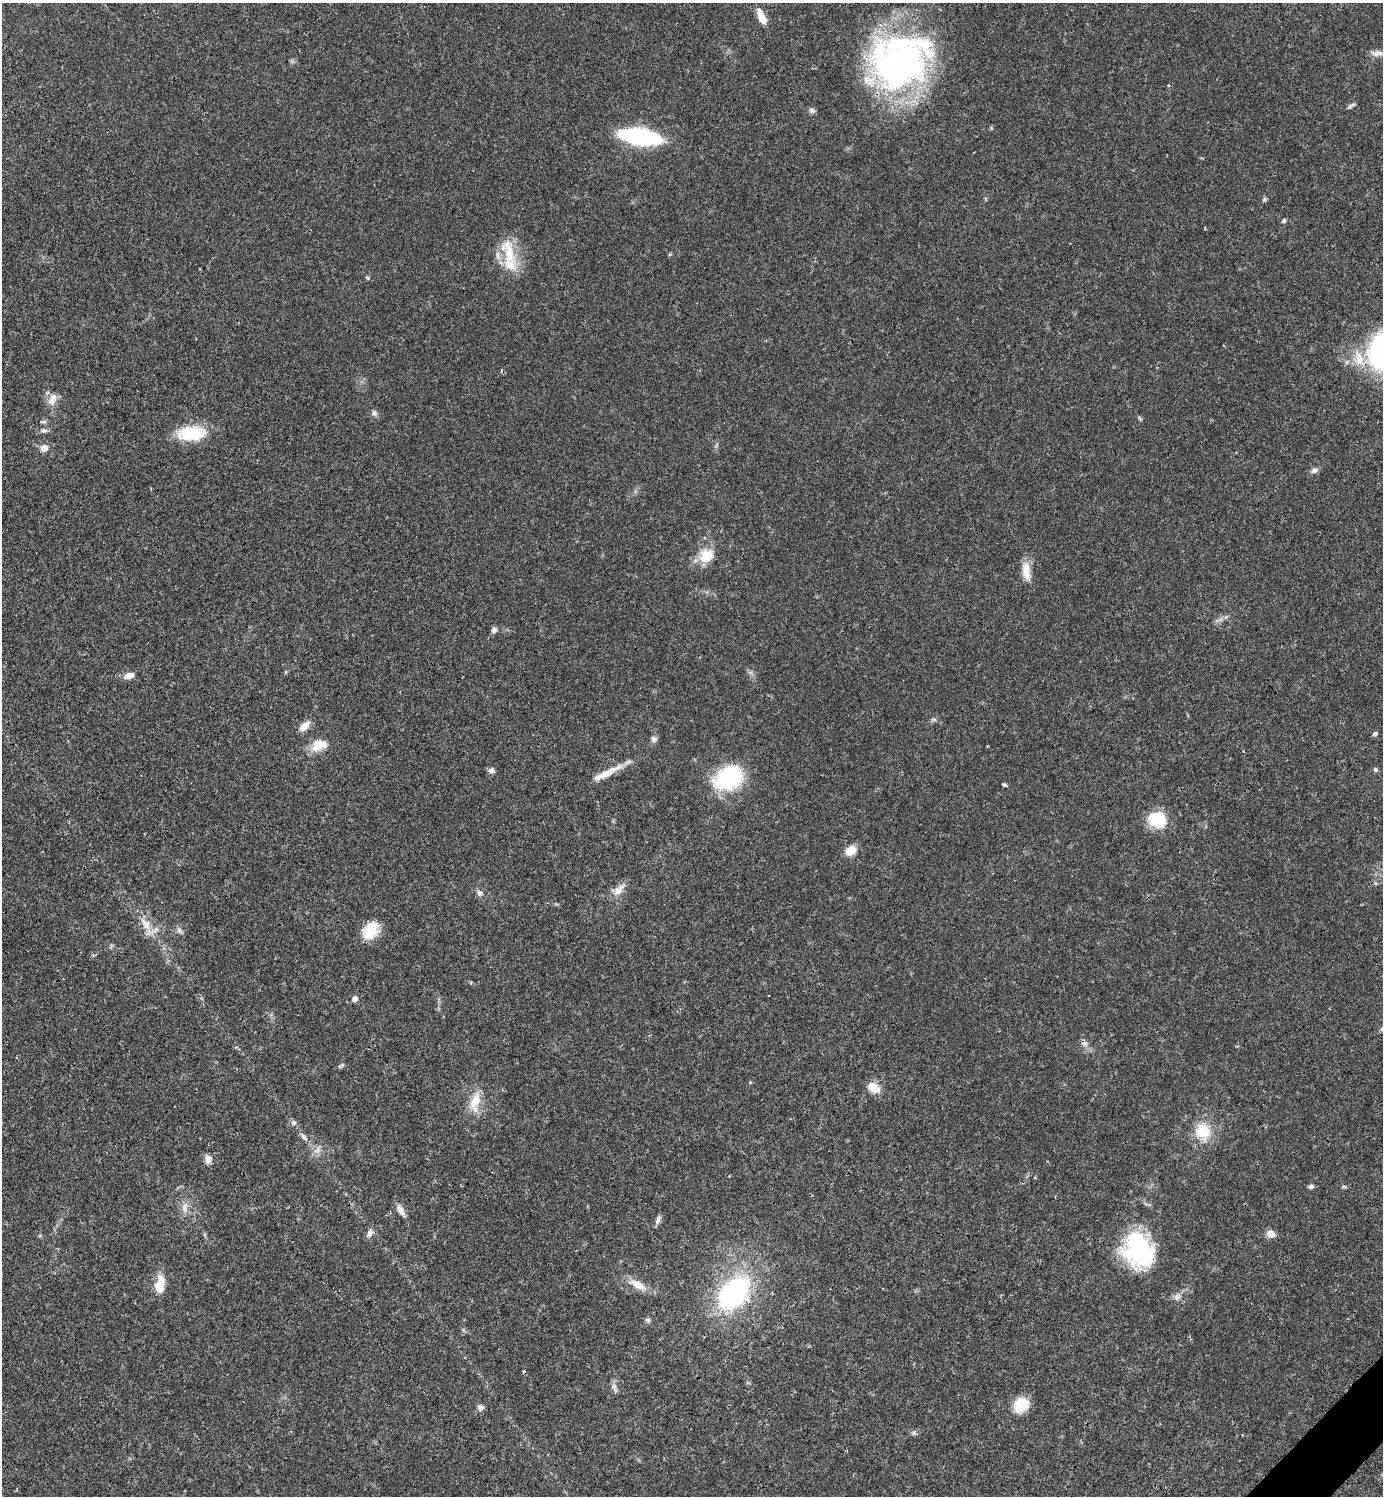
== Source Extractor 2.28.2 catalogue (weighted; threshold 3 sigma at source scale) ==
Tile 6 of 4 x 4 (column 2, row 2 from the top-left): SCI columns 1681-3061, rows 2992-4485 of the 5981 x 5982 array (HDU 1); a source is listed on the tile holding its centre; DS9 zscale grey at full resolution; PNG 1385 x 1498 px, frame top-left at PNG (2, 3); no overlay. Shown black and unused: <1% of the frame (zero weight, under 3 of 4 exposures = <1% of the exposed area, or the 3 px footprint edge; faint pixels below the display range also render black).
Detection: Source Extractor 2.28.2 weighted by HDU 2 'WHT'; one run over the whole footprint, this tile lists its part. Background 0.0198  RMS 0.0022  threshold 0.01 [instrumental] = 3 sigma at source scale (4.5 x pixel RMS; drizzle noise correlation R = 1.50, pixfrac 1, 0.05/0.05 arcsec/px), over >= 5 px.
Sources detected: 70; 2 inside a brighter object's white glare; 2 cosmic-ray / hot-pixel residue — not listed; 2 inside a brighter listed object's ellipse — not listed separately; the other 64 listed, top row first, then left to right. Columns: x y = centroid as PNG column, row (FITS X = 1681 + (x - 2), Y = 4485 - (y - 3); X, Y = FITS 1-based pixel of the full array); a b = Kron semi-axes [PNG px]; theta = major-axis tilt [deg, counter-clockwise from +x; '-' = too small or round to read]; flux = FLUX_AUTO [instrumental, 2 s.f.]
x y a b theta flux
761 17 19 8 -66 2.5
1377 53 17 7 -1 1.3
899 65 76 53 23 72
1351 106 12 4 30 0.48
812 111 8 6 -25 0.65
640 136 33 11 -9 36
1265 199 6 4 72 0.35
1284 221 6 4 41 0.37
509 252 44 16 -73 7.3
368 278 6 5 - 0.31
52 399 18 10 66 2
374 413 8 6 -62 0.64
43 422 10 4 5 0.38
44 431 9 6 -7 0.65
191 433 33 15 3 9.7
44 448 9 8 - 1.4
1314 470 10 7 19 0.76
706 556 20 16 35 4.4
1026 571 25 10 -82 3
494 630 8 6 40 0.72
129 675 13 8 22 1.4
934 719 8 4 -9 0.4
304 726 15 8 43 1.9
1375 734 6 5 - 0.48
654 739 8 7 - 0.7
319 745 22 13 21 3.6
491 770 7 6 - 0.77
1375 770 6 5 - 0.35
606 773 42 8 26 3.7
729 777 32 24 36 17
1004 785 6 4 -46 0.32
1157 820 26 16 -29 6.7
851 850 12 9 33 2.7
619 890 19 9 51 2
479 893 9 7 -64 0.73
146 926 32 10 -63 3.6
179 930 7 6 - 0.62
370 930 21 15 59 5.5
355 999 6 5 - 1
1084 1044 8 6 -3 0.71
341 1066 7 4 37 0.37
874 1087 17 11 -34 2.7
475 1102 29 13 76 4.3
293 1123 6 6 - 0.58
1203 1131 19 17 -23 6.1
304 1137 13 6 -51 0.94
208 1159 10 8 83 1.4
1311 1186 7 5 2 0.51
1344 1187 6 4 -1 0.31
185 1207 14 8 84 1.6
401 1210 16 7 -58 1.5
658 1220 12 5 72 0.79
369 1233 12 6 70 0.9
1271 1234 9 7 -30 1.8
1139 1250 41 32 -58 23
160 1284 23 11 80 3.6
638 1285 22 10 -30 2.9
734 1293 29 19 46 41
1177 1296 9 7 48 0.96
648 1320 6 6 - 0.43
614 1386 6 6 - 0.65
1021 1405 17 14 41 5.8
480 1407 8 7 - 0.84
914 1432 6 6 - 0.5
Overlapping masked pixels (flux is a lower limit): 1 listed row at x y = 1139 1250